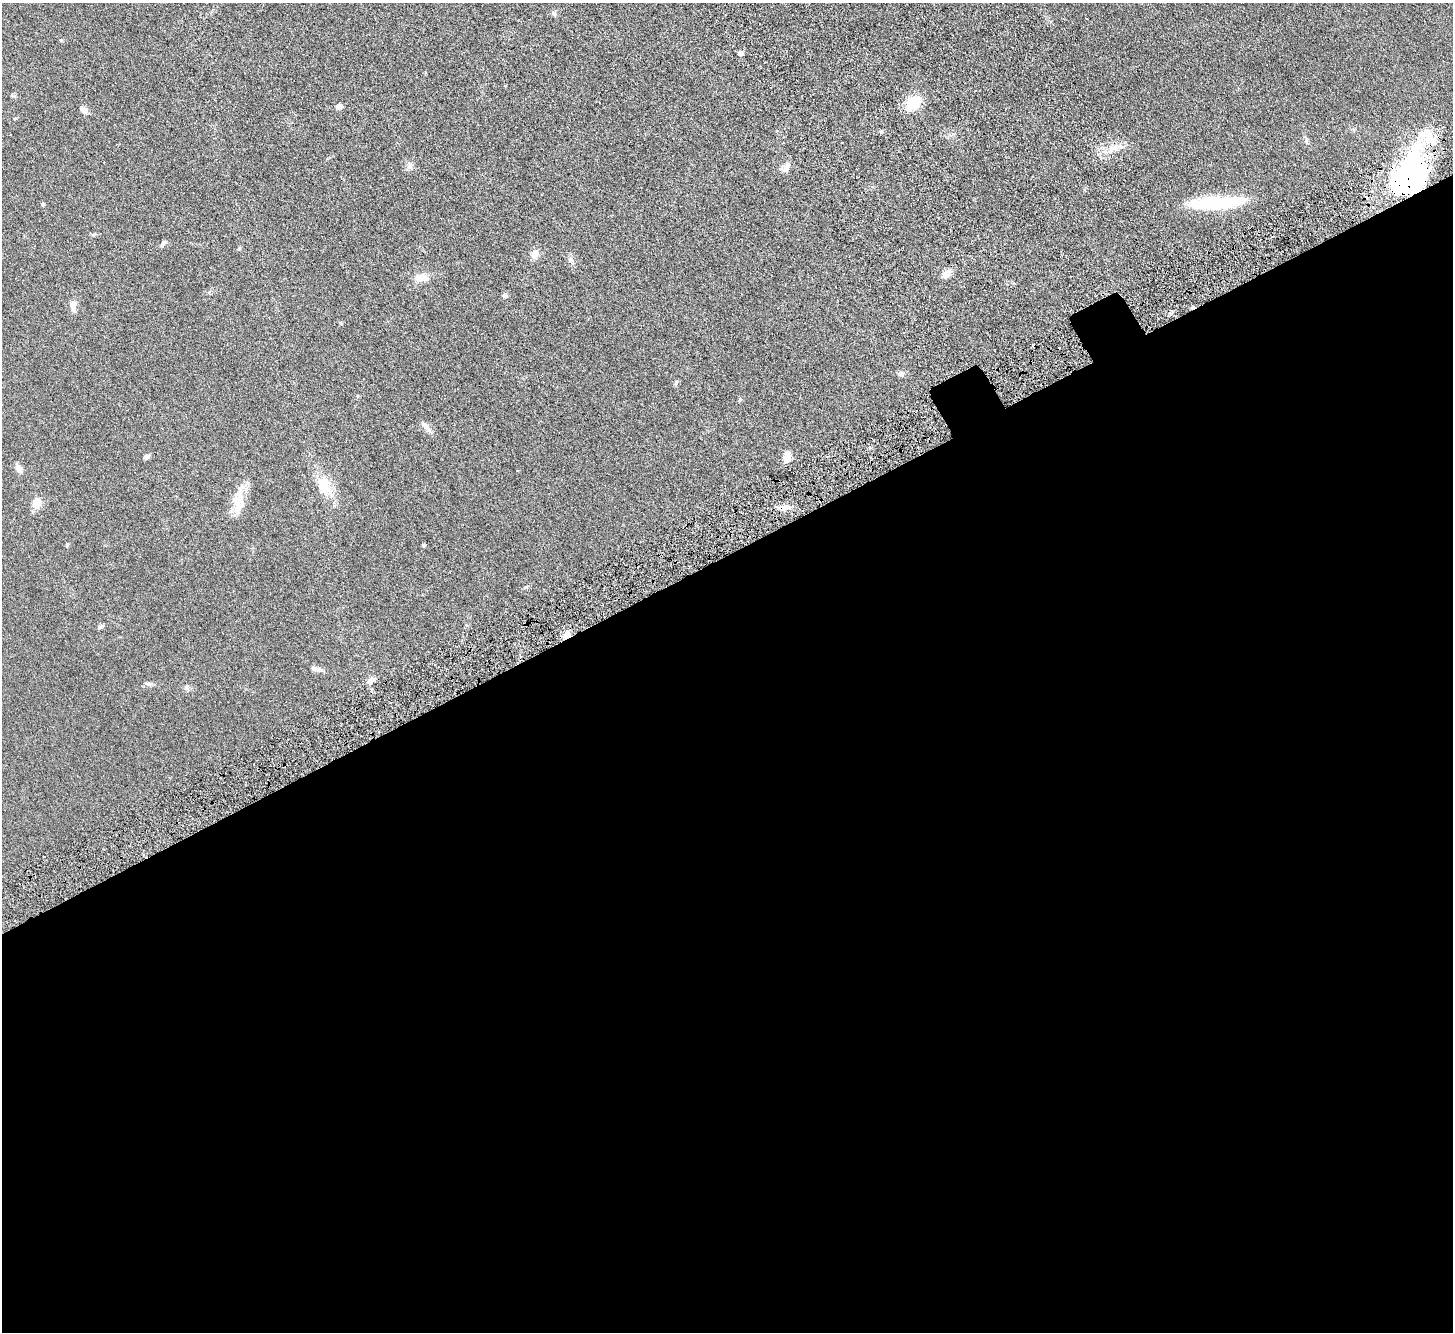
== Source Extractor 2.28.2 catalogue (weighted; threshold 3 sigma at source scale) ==
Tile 15 of 4 x 4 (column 3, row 4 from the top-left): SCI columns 3004-4454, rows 243-1572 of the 6006 x 5937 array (HDU 1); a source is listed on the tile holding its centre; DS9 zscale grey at full resolution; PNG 1455 x 1334 px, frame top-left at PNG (2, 3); no overlay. Shown black and unused: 59% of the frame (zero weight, under 4 of 8 exposures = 5% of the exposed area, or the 3 px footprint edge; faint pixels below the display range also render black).
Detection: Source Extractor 2.28.2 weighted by HDU 2 'WHT'; one run over the whole footprint, this tile lists its part. Background 0.0462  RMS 0.0061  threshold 0.025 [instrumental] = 3 sigma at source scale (4.09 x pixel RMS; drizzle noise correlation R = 1.36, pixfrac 0.8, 0.05/0.05 arcsec/px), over >= 5 px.
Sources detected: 43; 2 inside a brighter object's white glare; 1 cosmic-ray / hot-pixel residue — not listed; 2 inside a brighter listed object's ellipse — not listed separately; the other 38 listed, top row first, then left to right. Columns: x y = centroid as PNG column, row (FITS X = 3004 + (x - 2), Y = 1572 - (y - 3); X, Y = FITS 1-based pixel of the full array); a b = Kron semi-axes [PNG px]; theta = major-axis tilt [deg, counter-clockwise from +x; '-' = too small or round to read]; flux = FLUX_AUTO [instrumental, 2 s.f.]
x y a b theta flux
554 13 7 5 -74 1.1
740 53 4 4 - 4.5
913 103 14 10 41 17
339 106 8 6 1 2.2
84 110 10 7 -43 2.3
14 118 5 3 - 0.47
881 132 5 5 - 0.77
1429 137 28 14 -44 13
1306 140 8 5 70 1
787 166 15 7 67 3.1
1410 174 41 26 55 140
1217 203 42 17 1 27
43 204 5 4 - 0.55
163 243 10 5 49 1.5
239 249 6 4 2 0.56
534 254 11 9 52 3.6
570 259 9 7 -43 1.8
946 274 12 7 47 4.1
421 278 16 8 -2 5.3
505 295 6 6 - 1.6
73 305 10 7 89 4.2
901 374 7 6 - 2.1
676 383 8 4 64 0.8
426 426 14 7 -48 2.6
787 456 13 9 87 4.3
146 457 4 4 - 4.2
18 468 12 7 -66 2.7
324 485 24 16 -82 12
37 502 11 9 68 6
239 507 32 11 70 8.8
785 507 18 6 7 3.7
67 545 5 4 - 0.58
424 545 5 4 - 0.54
101 626 8 5 20 1.1
566 635 10 7 56 3.2
317 669 17 5 -12 2.5
371 680 11 6 32 2.5
148 683 9 4 -8 1.1
Overlapping masked pixels (flux is a lower limit): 3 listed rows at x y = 1410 174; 785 507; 566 635
Unlisted compact peaks at least as high as the median listed source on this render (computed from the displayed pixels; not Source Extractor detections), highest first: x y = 61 40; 526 587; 1122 147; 740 399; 410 167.